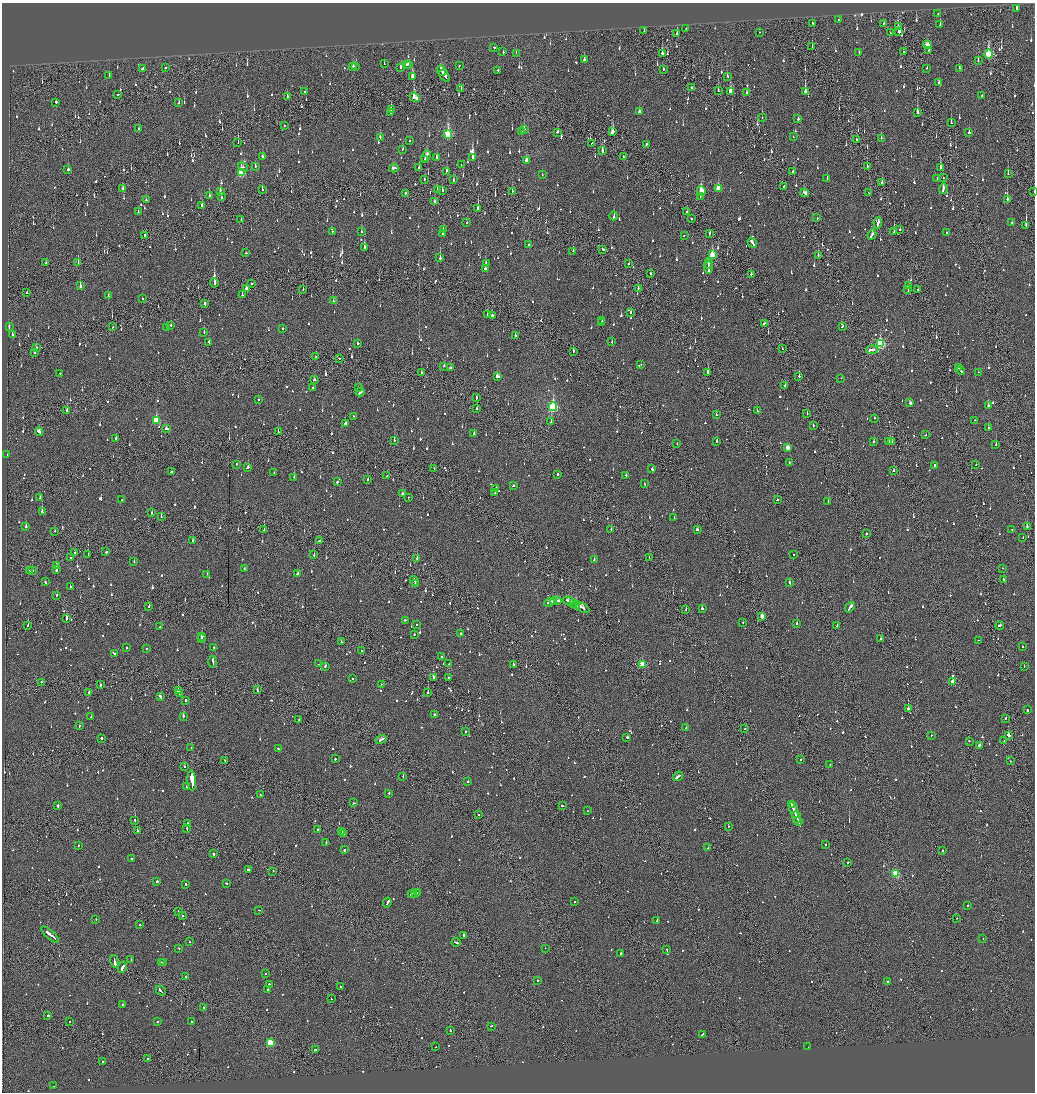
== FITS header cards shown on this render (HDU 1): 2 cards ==
NAXIS1  =                 2065
NAXIS2  =                 2180

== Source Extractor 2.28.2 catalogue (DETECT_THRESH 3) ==
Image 2065 x 2180 px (HDU 1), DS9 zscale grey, zoomed out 1/2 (1 PNG px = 2 x 2 image px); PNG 1037 x 1094 px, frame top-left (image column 1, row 2179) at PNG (2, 3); each listed source drawn as its Kron ellipse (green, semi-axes under 4 px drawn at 4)
Background -0.112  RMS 0.075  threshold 0.224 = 3 sigma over >= 5 px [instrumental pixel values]
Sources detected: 1622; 105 cannot appear on this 1/2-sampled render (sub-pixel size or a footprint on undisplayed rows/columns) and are neither listed nor drawn; of the other 1517, the 500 brightest by FLUX_AUTO listed and drawn (1017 fainter detections omitted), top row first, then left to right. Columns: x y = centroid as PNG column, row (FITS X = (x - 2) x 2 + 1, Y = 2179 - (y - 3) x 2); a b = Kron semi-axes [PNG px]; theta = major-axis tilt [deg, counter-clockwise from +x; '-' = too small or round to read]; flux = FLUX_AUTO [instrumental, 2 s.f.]
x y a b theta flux
1017 8 2 2 - 310
938 14 3 2 - 95
839 19 2 1 - 68
812 23 2 2 - 74
883 23 3 1 - 100
940 25 3 2 - 140
898 27 3 2 - 66
686 28 2 2 - 58
644 31 2 1 - 60
759 32 2 2 - 75
899 32 3 2 - 250
891 33 3 2 - 85
677 34 2 2 - 140
927 45 4 3 - 140
494 47 2 2 - 86
812 47 3 2 - 73
929 50 2 2 - 79
503 52 2 2 - 75
903 52 2 2 - 63
516 53 2 2 - 60
859 53 2 2 - 73
662 54 3 2 - 240
988 54 4 3 - 840
584 60 3 2 - 210
978 61 4 2 - 79
384 64 2 1 - 83
406 64 2 2 - 77
409 64 2 2 - 110
353 66 3 2 - 100
356 66 2 1 - 180
459 66 2 2 - 89
165 67 2 2 - 200
142 68 3 2 - 81
401 68 2 2 - 110
927 68 2 2 - 110
959 68 2 2 - 62
663 69 3 1 - 100
441 70 5 2 - 180
498 70 3 2 - 100
109 75 3 2 - 73
412 76 3 2 - 190
445 76 7 2 -55 240
727 76 2 2 - 58
939 83 2 2 - 100
691 88 2 1 - 470
461 89 3 2 - 58
718 90 2 1 - 64
730 91 4 3 - 140
305 92 2 2 - 320
805 92 3 2 - 500
747 93 3 2 - 110
118 94 2 2 - 69
287 96 2 2 - 85
982 96 3 2 - 400
415 97 5 3 - 290
56 102 2 2 - 88
179 103 3 2 - 64
391 109 3 2 - 200
639 111 3 2 - 98
390 112 2 1 - 58
917 113 3 2 - 440
762 118 2 2 - 100
798 119 2 2 - 97
951 123 2 2 - 120
284 126 2 2 - 60
138 129 2 2 - 130
524 129 4 2 - 200
521 131 2 1 - 82
612 131 4 2 - 1000
558 132 3 2 - 90
969 132 2 2 - 620
448 134 4 3 - 1100
380 137 3 2 - 150
793 137 2 1 - 61
881 138 2 2 - 420
856 139 3 1 - 91
409 141 2 2 - 58
238 142 2 1 - 120
592 143 2 1 - 60
646 144 3 2 - 110
403 149 2 2 - 76
602 151 3 2 - 400
262 156 3 2 - 95
426 156 6 2 66 200
623 157 2 1 - 100
436 158 3 2 - 240
472 158 4 2 - 4200
425 160 4 2 - 130
526 160 3 2 - 190
461 165 2 2 - 58
255 166 2 2 - 59
867 166 3 2 - 240
243 167 5 3 - 60
419 167 2 2 - 86
940 167 3 2 - 240
394 168 5 2 - 120
68 169 2 2 - 1800
447 171 3 2 - 89
793 172 2 2 - 68
241 173 3 3 - 720
1008 173 3 2 - 130
542 175 2 2 - 59
827 178 3 2 - 78
937 178 2 2 - 78
943 178 2 1 - 94
424 179 2 2 - 74
454 180 2 1 - 170
882 183 3 2 - 99
784 186 2 2 - 84
718 188 4 3 - 290
123 189 3 2 - 74
943 189 5 2 - 160
262 190 3 1 - 97
437 190 2 1 - 92
220 191 3 2 - 170
442 191 2 2 - 58
512 191 3 1 - 60
701 191 5 3 - 390
1034 191 2 1 - 83
405 193 2 1 - 130
805 193 4 2 - 360
869 193 3 1 - 59
209 196 3 2 - 140
700 196 2 1 - 110
221 197 4 2 - 170
1007 199 3 2 - 470
146 200 2 2 - 110
434 202 2 2 - 180
202 206 2 2 - 66
478 208 3 2 - 1500
687 211 2 2 - 64
138 212 3 2 - 77
614 216 4 2 - 210
817 218 2 2 - 95
691 219 2 2 - 120
241 220 3 2 - 88
467 223 2 2 - 89
878 223 6 2 82 670
1012 223 2 2 - 60
1026 225 3 2 - 420
443 230 2 2 - 120
900 230 2 1 - 170
332 231 2 2 - 76
361 232 2 2 - 64
894 232 3 1 - 82
710 233 4 1 - 190
946 233 2 1 - 88
443 234 2 2 - 140
145 235 2 2 - 210
684 235 2 2 - 94
872 235 5 2 - 160
752 243 5 2 - 1000
529 245 2 2 - 150
364 248 3 2 - 560
602 249 3 2 - 160
573 251 2 1 - 78
246 253 2 2 - 110
712 255 4 2 - 340
818 255 2 2 - 94
440 258 3 2 - 240
46 263 2 2 - 64
78 263 2 1 - 72
708 263 5 2 - 210
486 264 4 2 - 58
628 264 2 2 - 94
708 267 6 2 89 320
485 268 2 2 - 340
651 274 2 2 - 190
751 274 2 2 - 76
214 283 4 2 - 1300
251 284 2 1 - 280
80 286 3 2 - 460
909 286 3 2 - 79
247 288 3 2 - 100
638 288 2 1 - 86
918 289 2 1 - 240
303 290 2 1 - 58
908 290 2 2 - 67
26 293 2 1 - 300
242 295 2 2 - 260
108 296 2 2 - 140
142 299 2 2 - 68
333 301 3 2 - 140
205 303 3 2 - 120
630 312 3 2 - 88
488 314 2 2 - 450
492 315 2 2 - 320
602 320 3 2 - 130
602 322 2 2 - 96
764 323 3 2 - 62
171 325 2 2 - 67
842 326 3 2 - 69
9 327 3 2 - 90
113 327 3 2 - 92
167 328 2 2 - 61
283 328 2 2 - 64
204 332 3 2 - 59
12 335 4 2 - 110
515 336 2 2 - 110
209 342 3 2 - 59
612 342 2 2 - 70
357 343 2 2 - 74
880 344 4 3 - 1200
36 347 3 1 - 110
782 349 2 1 - 66
872 350 6 2 3 300
573 351 2 2 - 230
35 352 2 1 - 100
316 357 2 2 - 62
339 358 2 1 - 130
641 365 2 1 - 62
444 366 2 1 - 100
958 367 3 2 - 130
451 368 2 2 - 57
961 371 4 2 - 230
708 372 3 2 - 340
978 372 2 2 - 130
60 373 2 2 - 69
421 373 2 2 - 66
799 376 2 1 - 250
497 377 4 2 - 170
841 378 2 1 - 250
314 380 3 2 - 74
785 385 2 2 - 87
313 387 2 2 - 270
358 387 2 1 - 77
360 392 4 2 - 230
476 398 2 2 - 170
258 400 2 2 - 74
910 403 3 2 - 71
988 406 2 2 - 170
553 407 4 3 - 1700
477 408 2 2 - 63
67 411 3 2 - 110
757 411 2 1 - 80
807 414 2 1 - 76
716 415 2 2 - 110
353 416 2 1 - 85
874 418 2 2 - 69
156 420 3 3 - 540
975 420 2 2 - 62
551 422 2 2 - 390
345 423 2 2 - 160
813 425 2 2 - 140
988 428 2 2 - 67
166 429 3 2 - 92
278 431 2 2 - 62
39 432 4 2 - 230
474 433 2 2 - 66
926 435 2 2 - 96
116 439 3 2 - 100
394 440 2 1 - 68
717 441 2 2 - 67
873 442 2 2 - 120
889 442 3 2 - 120
892 442 2 2 - 160
677 443 2 1 - 95
996 444 2 2 - 160
787 448 3 2 - 190
7 455 2 2 - 88
789 462 2 1 - 74
236 464 2 2 - 62
976 465 2 2 - 74
934 466 3 2 - 130
248 467 3 2 - 86
434 469 2 2 - 80
652 469 2 2 - 140
894 471 2 2 - 74
171 472 2 2 - 140
274 472 2 2 - 79
558 474 3 2 - 110
626 475 2 2 - 57
387 476 2 1 - 150
294 477 2 2 - 150
368 480 2 2 - 78
337 482 2 2 - 160
644 484 2 2 - 60
513 486 3 2 - 190
496 488 2 2 - 78
495 492 3 2 - 170
403 494 3 2 - 170
408 497 2 1 - 76
40 498 4 2 - 120
122 500 2 2 - 59
777 500 2 2 - 130
828 501 2 2 - 89
42 512 2 2 - 620
152 513 2 2 - 270
161 517 2 1 - 120
674 518 2 2 - 58
1027 526 2 2 - 110
26 527 2 2 - 220
611 529 2 2 - 85
264 530 2 2 - 120
697 530 3 2 - 120
1012 530 2 2 - 75
55 531 2 2 - 96
866 534 2 1 - 180
1023 537 2 1 - 58
192 541 2 2 - 270
320 541 2 2 - 88
106 552 2 2 - 160
75 553 2 2 - 74
88 554 2 1 - 84
314 555 2 2 - 100
793 555 2 1 - 91
71 558 2 2 - 92
417 558 2 2 - 97
649 558 2 1 - 87
594 560 2 2 - 120
134 562 2 2 - 180
56 566 3 2 - 71
1002 568 2 1 - 110
244 569 2 2 - 90
32 570 2 2 - 66
56 570 2 2 - 350
29 571 2 2 - 110
207 574 2 1 - 130
297 574 3 2 - 76
1003 580 2 2 - 110
414 581 5 2 - 160
45 582 2 2 - 60
789 583 3 2 - 290
416 584 3 1 - 73
70 587 2 2 - 100
57 595 2 2 - 160
553 601 2 2 - 130
556 601 6 2 3 460
569 601 6 2 -17 280
549 603 5 2 - 180
573 603 3 1 - 150
576 604 4 2 - 230
149 606 2 2 - 140
850 607 6 2 51 200
582 608 8 2 -31 290
702 608 2 2 - 280
686 610 2 2 - 78
762 616 3 2 - 200
66 619 4 2 - 140
405 620 2 2 - 110
743 622 2 2 - 70
417 624 2 2 - 72
797 624 2 2 - 290
28 625 2 1 - 82
837 625 4 2 - 130
1000 626 4 2 - 230
160 627 2 2 - 120
461 633 2 2 - 93
414 634 2 2 - 110
202 636 3 2 - 170
881 638 2 2 - 150
201 639 4 2 - 150
979 640 2 2 - 61
341 642 2 2 - 95
214 647 2 2 - 120
1022 647 2 2 - 78
126 648 2 2 - 190
147 648 2 2 - 66
362 651 2 2 - 150
115 653 2 2 - 100
441 657 3 2 - 69
213 662 6 2 89 270
318 664 2 1 - 140
449 664 2 1 - 76
513 664 2 2 - 62
642 664 3 3 - 560
325 666 2 2 - 80
1024 666 2 2 - 82
448 677 2 1 - 57
352 678 2 2 - 110
433 678 2 1 - 500
41 682 2 2 - 120
953 682 3 2 - 120
381 684 2 2 - 62
100 685 2 1 - 290
178 690 2 2 - 470
257 690 2 2 - 70
89 693 3 2 - 110
428 693 2 2 - 190
179 694 2 1 - 61
160 696 4 2 - 240
185 700 2 2 - 120
908 708 3 2 - 380
1027 710 2 2 - 110
434 714 2 2 - 77
183 716 2 2 - 380
91 717 2 2 - 78
1005 718 2 1 - 85
299 720 2 2 - 66
79 726 2 2 - 83
686 728 2 2 - 87
745 729 2 2 - 150
466 732 2 1 - 130
931 735 2 2 - 79
1008 736 2 2 - 2400
627 737 3 2 - 180
101 738 2 2 - 240
381 739 6 2 23 160
969 741 2 2 - 78
1004 741 2 2 - 120
979 745 2 2 - 1400
191 748 3 2 - 180
278 749 3 2 - 68
335 759 2 2 - 170
800 759 2 2 - 74
225 760 2 1 - 110
1010 761 2 1 - 100
830 765 2 1 - 75
184 766 2 2 - 140
403 776 2 1 - 60
678 776 5 2 - 1300
192 780 10 2 -86 16000
468 782 2 2 - 87
187 786 2 2 - 120
389 793 2 2 - 69
260 795 2 2 - 75
354 803 3 2 - 79
791 804 3 2 - 130
58 806 2 2 - 240
562 806 3 2 - 120
794 810 8 2 -68 490
587 811 2 2 - 96
479 815 2 1 - 110
796 817 6 2 -67 270
135 820 2 2 - 200
798 821 5 1 - 200
188 824 3 2 - 140
728 826 2 2 - 96
187 829 3 1 - 150
318 830 2 2 - 60
137 831 2 2 - 310
342 832 2 2 - 58
344 834 2 2 - 99
326 843 2 2 - 85
78 845 2 2 - 89
826 845 2 2 - 68
708 848 2 2 - 210
344 850 2 2 - 160
942 850 2 1 - 58
214 854 2 2 - 190
131 859 2 2 - 140
848 863 3 2 - 110
248 870 4 2 - 120
273 871 2 1 - 61
896 873 3 3 - 890
157 881 2 2 - 220
226 883 3 2 - 68
186 884 2 2 - 91
415 893 2 2 - 310
418 893 3 2 - 250
412 894 5 2 - 280
387 902 5 2 - 200
575 902 2 2 - 130
967 906 2 2 - 69
259 910 2 2 - 68
178 912 2 1 - 61
182 916 2 2 - 120
957 918 2 2 - 180
96 920 2 2 - 130
657 920 2 2 - 67
140 925 2 2 - 74
50 934 11 2 -41 570
464 935 2 2 - 150
983 939 2 2 - 75
189 942 2 2 - 92
456 942 4 2 - 180
179 948 2 2 - 60
545 948 2 2 - 93
667 950 2 2 - 80
620 953 2 2 - 290
131 960 2 2 - 110
114 961 6 2 -77 420
161 962 2 1 - 120
164 963 2 2 - 120
122 967 6 2 63 360
266 974 2 2 - 61
185 977 2 2 - 57
537 980 2 2 - 190
887 981 2 2 - 160
269 984 2 2 - 160
340 986 2 2 - 74
267 990 2 2 - 64
161 991 5 2 - 140
331 999 2 1 - 110
122 1004 2 2 - 76
203 1007 2 2 - 180
48 1016 2 2 - 180
70 1022 2 2 - 59
157 1022 2 2 - 250
191 1022 2 2 - 100
491 1026 2 2 - 63
450 1030 2 2 - 150
702 1034 3 2 - 100
270 1042 3 3 - 640
436 1047 2 1 - 63
808 1047 2 2 - 69
315 1050 2 2 - 170
148 1058 2 2 - 190
102 1061 2 2 - 150
54 1086 2 2 - 84
At the frame edge (FLAGS 8, measured only in part): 1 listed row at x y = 1034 191
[1017 fainter detections neither listed nor drawn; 105 sub-pixel or undisplayed-footprint detections neither listed nor drawn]